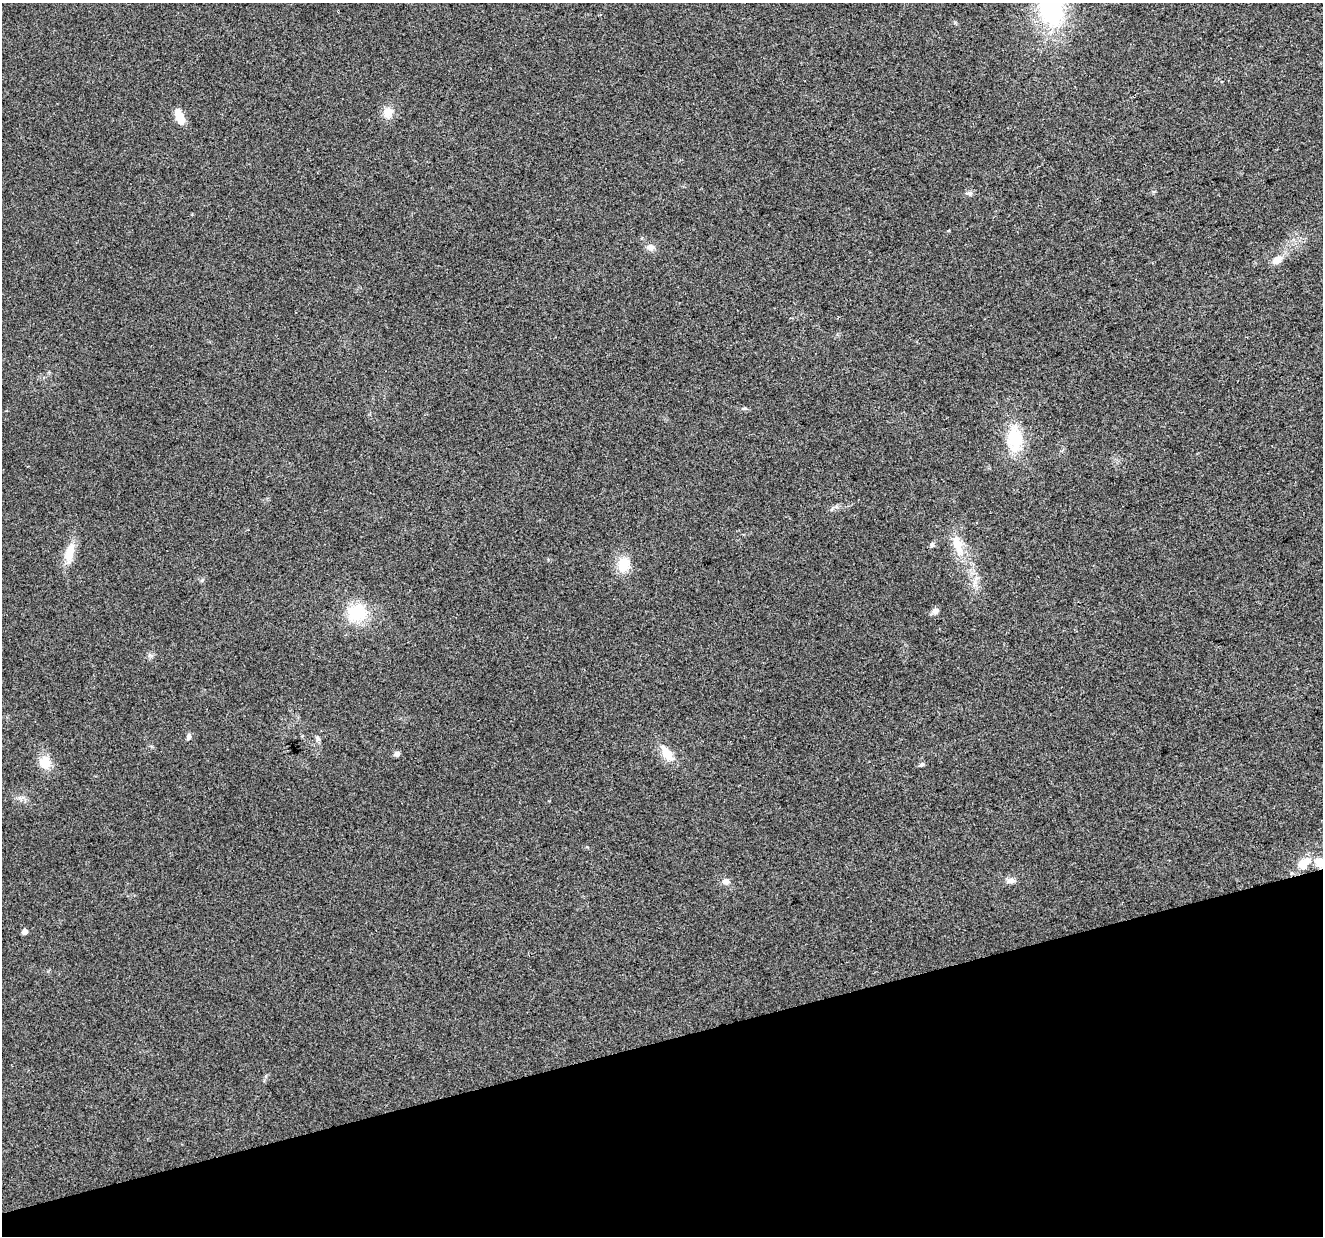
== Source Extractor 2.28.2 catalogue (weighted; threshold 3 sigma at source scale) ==
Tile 14 of 4 x 4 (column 2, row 4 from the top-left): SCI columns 1322-2642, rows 56-1289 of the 5285 x 5096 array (HDU 1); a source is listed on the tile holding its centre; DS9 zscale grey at full resolution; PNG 1325 x 1238 px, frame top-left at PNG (2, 3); no overlay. Shown black and unused: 16% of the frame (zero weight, under 2 of 3 exposures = <1% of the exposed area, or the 3 px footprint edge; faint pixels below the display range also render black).
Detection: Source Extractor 2.28.2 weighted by HDU 2 'WHT'; one run over the whole footprint, this tile lists its part. Background 0.0283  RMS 0.0061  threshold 0.0276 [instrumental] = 3 sigma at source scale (4.5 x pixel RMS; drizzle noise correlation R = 1.50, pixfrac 1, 0.0396/0.0396 arcsec/px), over >= 5 px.
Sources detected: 26; all 26 listed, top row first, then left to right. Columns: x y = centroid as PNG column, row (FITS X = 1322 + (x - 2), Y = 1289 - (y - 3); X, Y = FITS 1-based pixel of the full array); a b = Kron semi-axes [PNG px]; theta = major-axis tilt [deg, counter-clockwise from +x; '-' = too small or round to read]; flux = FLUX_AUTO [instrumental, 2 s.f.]
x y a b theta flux
1051 9 34 25 -73 73
388 113 14 11 73 6.8
180 117 20 8 -69 7.9
970 193 8 6 16 1.7
650 247 10 8 3 3
1277 260 13 8 31 5.4
744 408 8 3 13 0.89
1015 439 29 16 -88 25
932 545 6 6 - 1.3
957 545 35 11 -76 13
69 552 23 10 75 11
623 564 16 13 84 13
935 611 7 6 - 3.4
356 613 23 19 -7 24
188 737 8 5 76 1.9
318 738 8 5 -60 1.5
667 753 22 11 -52 10
397 754 6 5 - 2.4
45 762 17 16 - 9.2
921 764 6 5 - 1.4
20 798 7 4 -18 1.6
1305 863 20 12 50 10
1322 863 17 8 -25 17
1011 880 10 7 -1 2.9
726 882 7 6 - 3.8
24 932 5 5 - 3.9
Overlapping masked pixels (flux is a lower limit): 1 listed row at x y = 1322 863
Isophote crosses this tile's border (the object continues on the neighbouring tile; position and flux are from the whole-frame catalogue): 2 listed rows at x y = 1051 9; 1322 863
Unlisted compact peaks at least as high as the median listed source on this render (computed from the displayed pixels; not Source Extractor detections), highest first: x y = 202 580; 587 847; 266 1076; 955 22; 836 507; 150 655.